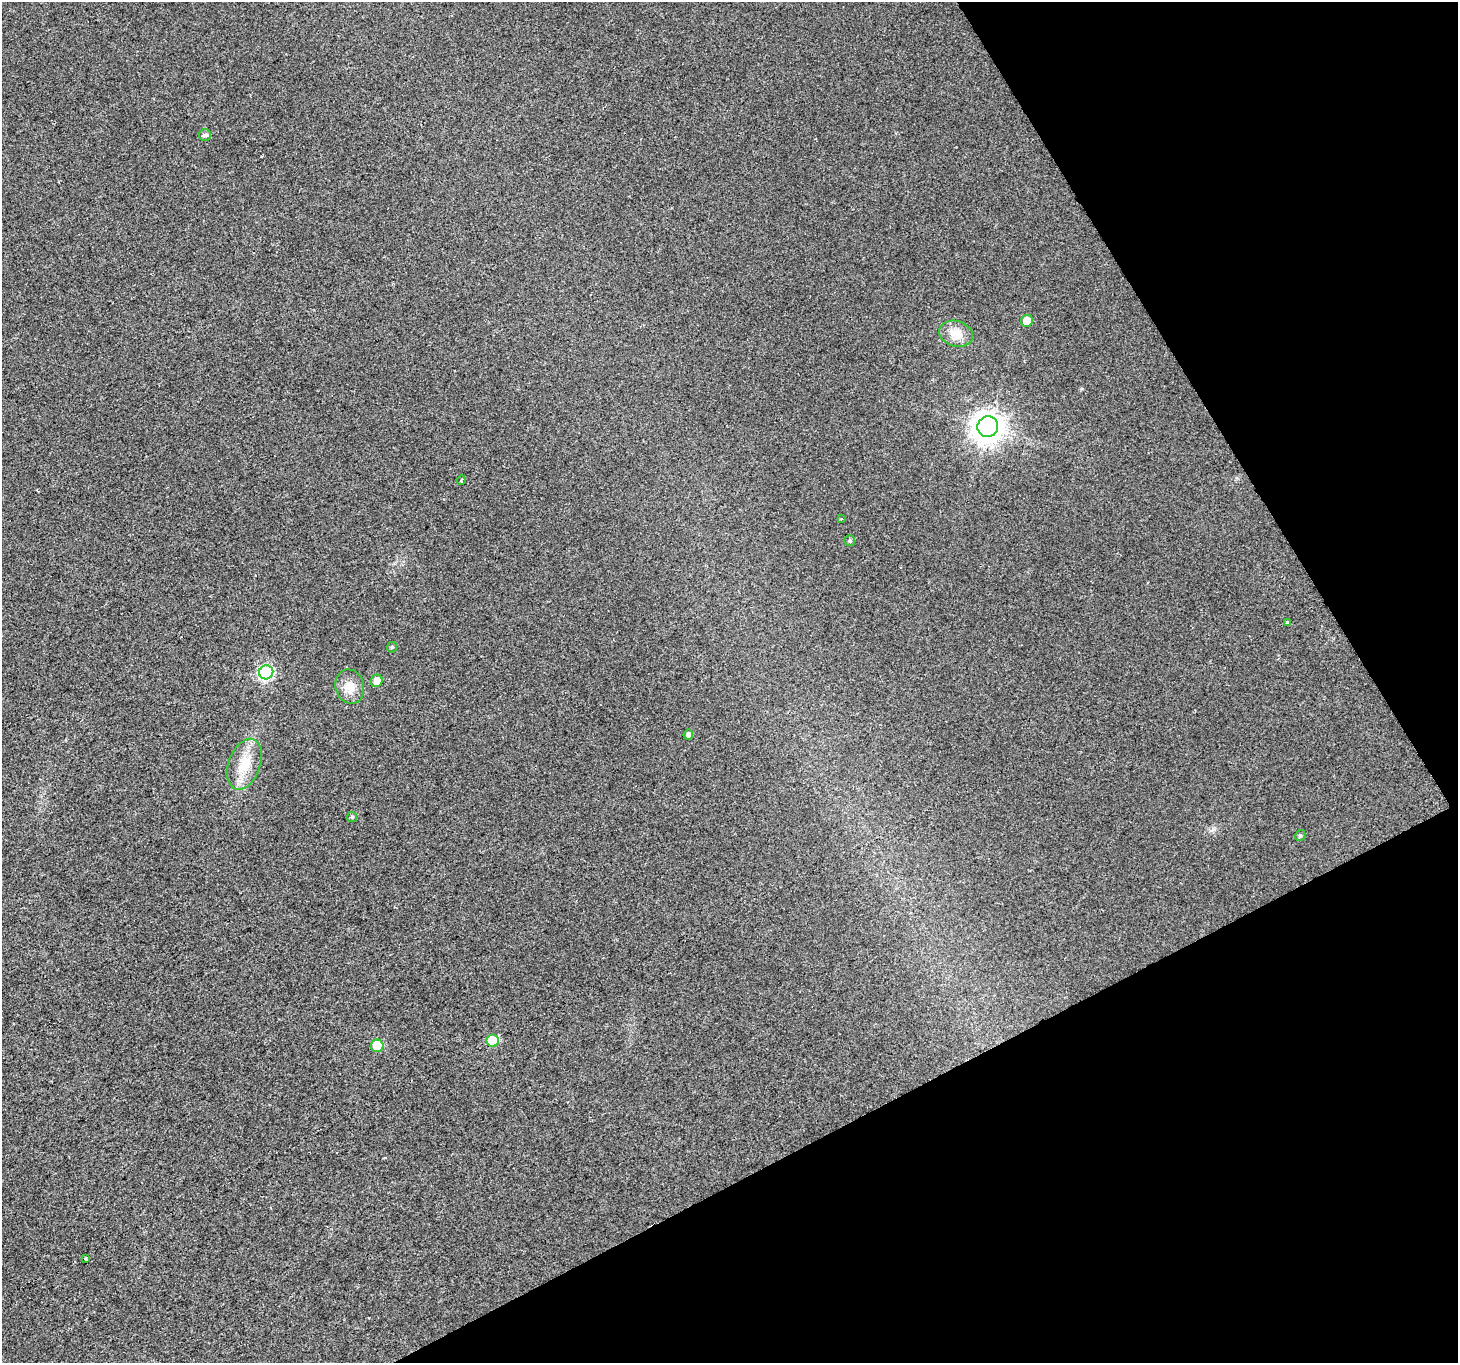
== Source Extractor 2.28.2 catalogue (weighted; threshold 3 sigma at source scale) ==
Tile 12 of 4 x 4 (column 4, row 3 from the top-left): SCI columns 4371-5826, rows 1530-2890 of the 5826 x 5719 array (HDU 1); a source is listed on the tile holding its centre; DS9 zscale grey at full resolution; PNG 1460 x 1365 px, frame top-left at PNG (2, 2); each listed source drawn as its Kron ellipse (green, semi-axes under 4 px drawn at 4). Shown black and unused: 25% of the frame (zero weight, under 2 of 3 exposures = <1% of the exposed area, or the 3 px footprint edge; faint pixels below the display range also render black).
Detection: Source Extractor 2.28.2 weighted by HDU 2 'WHT'; one run over the whole footprint, this tile lists its part. Background 0.00812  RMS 0.0055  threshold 0.0249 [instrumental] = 3 sigma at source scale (4.5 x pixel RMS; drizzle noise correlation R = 1.50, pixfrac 1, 0.0396/0.0396 arcsec/px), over >= 5 px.
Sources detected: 19; all 19 listed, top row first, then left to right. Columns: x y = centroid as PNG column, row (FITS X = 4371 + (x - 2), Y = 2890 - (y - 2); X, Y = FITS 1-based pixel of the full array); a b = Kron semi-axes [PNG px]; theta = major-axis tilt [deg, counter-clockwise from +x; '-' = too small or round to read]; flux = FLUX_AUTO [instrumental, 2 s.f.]
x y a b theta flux
205 135 6 6 - 1.2
1027 321 6 6 - 7.2
956 334 17 12 -17 8
988 427 10 10 - 640
461 480 5 2 - 0.53
841 519 3 2 - 0.4
849 541 5 5 - 1.1
1287 622 3 3 - 2.6
392 647 5 5 - 0.83
266 672 7 7 - 71
377 681 6 6 - 4.3
350 687 17 14 -75 7.3
688 735 5 4 - 2.3
244 764 26 16 70 13
352 817 5 5 - 0.79
1300 836 6 4 59 0.93
493 1041 6 6 - 18
377 1046 6 6 - 16
86 1259 3 3 - 2.2